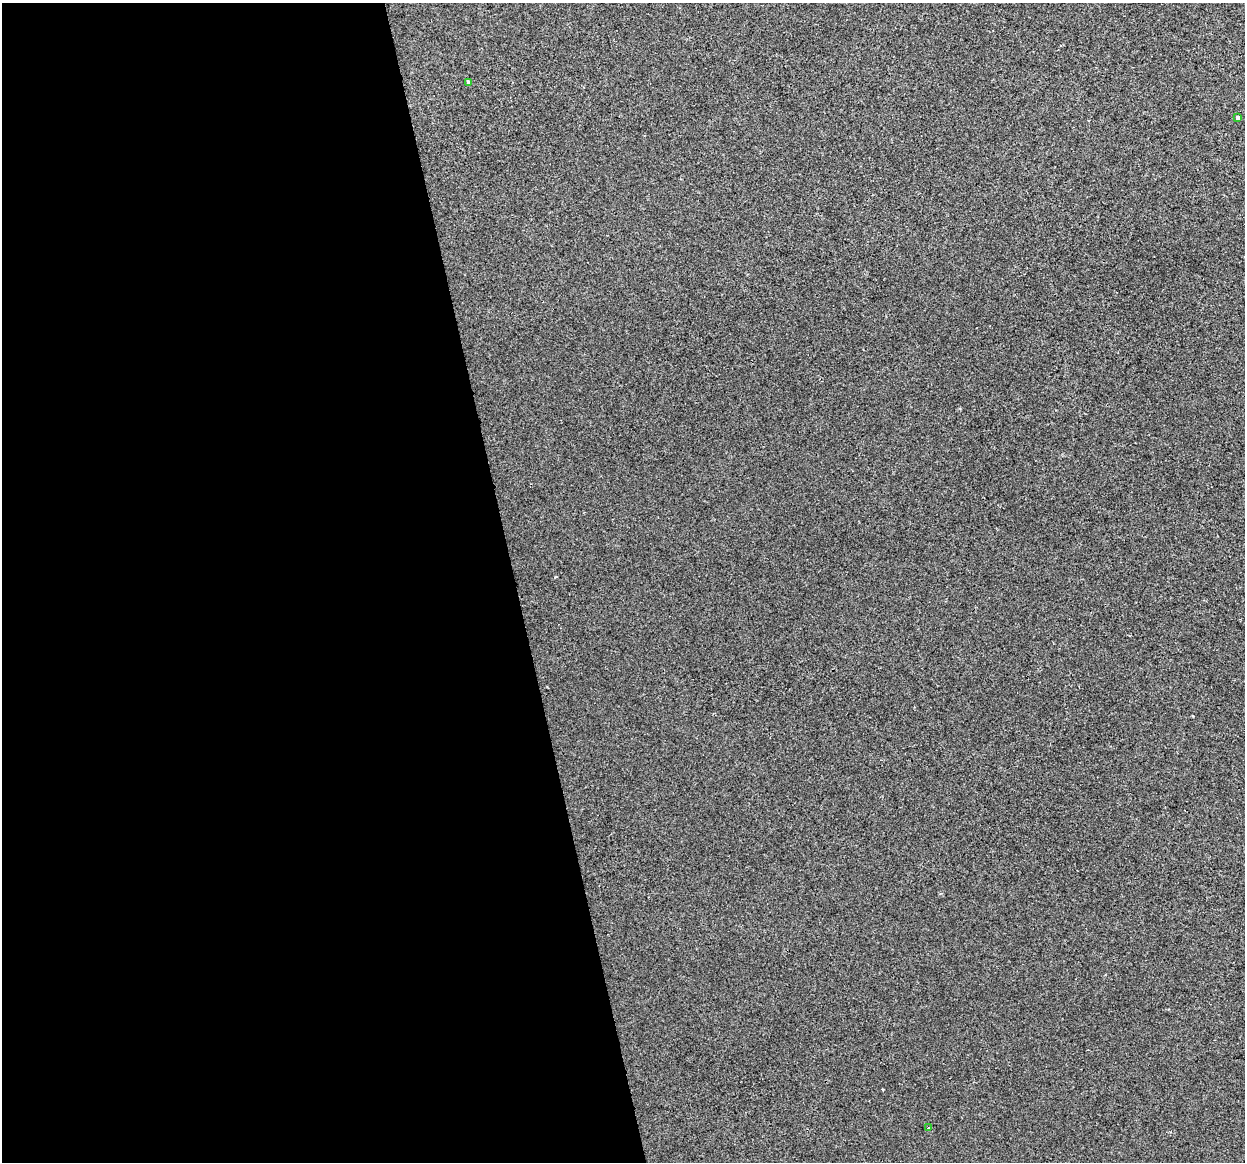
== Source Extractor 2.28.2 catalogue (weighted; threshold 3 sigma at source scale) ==
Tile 9 of 4 x 4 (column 1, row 3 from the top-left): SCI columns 1-1243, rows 1241-2400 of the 4972 x 4754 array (HDU 1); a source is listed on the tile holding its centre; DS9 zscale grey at full resolution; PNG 1247 x 1164 px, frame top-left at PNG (2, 3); each listed source drawn as its Kron ellipse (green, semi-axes under 4 px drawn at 4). Shown black and unused: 41% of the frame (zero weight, under 2 of 3 exposures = <1% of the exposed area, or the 3 px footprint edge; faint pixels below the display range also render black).
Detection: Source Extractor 2.28.2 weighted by HDU 2 'WHT'; one run over the whole footprint, this tile lists its part. Background 1.36e-04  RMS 0.0057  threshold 0.0254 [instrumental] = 3 sigma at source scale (4.5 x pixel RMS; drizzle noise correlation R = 1.50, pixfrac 1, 0.0396/0.0396 arcsec/px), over >= 5 px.
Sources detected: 3; all 3 listed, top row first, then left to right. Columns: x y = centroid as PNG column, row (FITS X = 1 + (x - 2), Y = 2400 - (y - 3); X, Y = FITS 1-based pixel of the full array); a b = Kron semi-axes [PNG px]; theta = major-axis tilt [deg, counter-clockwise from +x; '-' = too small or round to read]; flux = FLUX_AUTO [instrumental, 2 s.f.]
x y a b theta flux
468 82 4 3 - 2.2
1238 117 4 3 - 2.1
929 1128 4 2 - 2